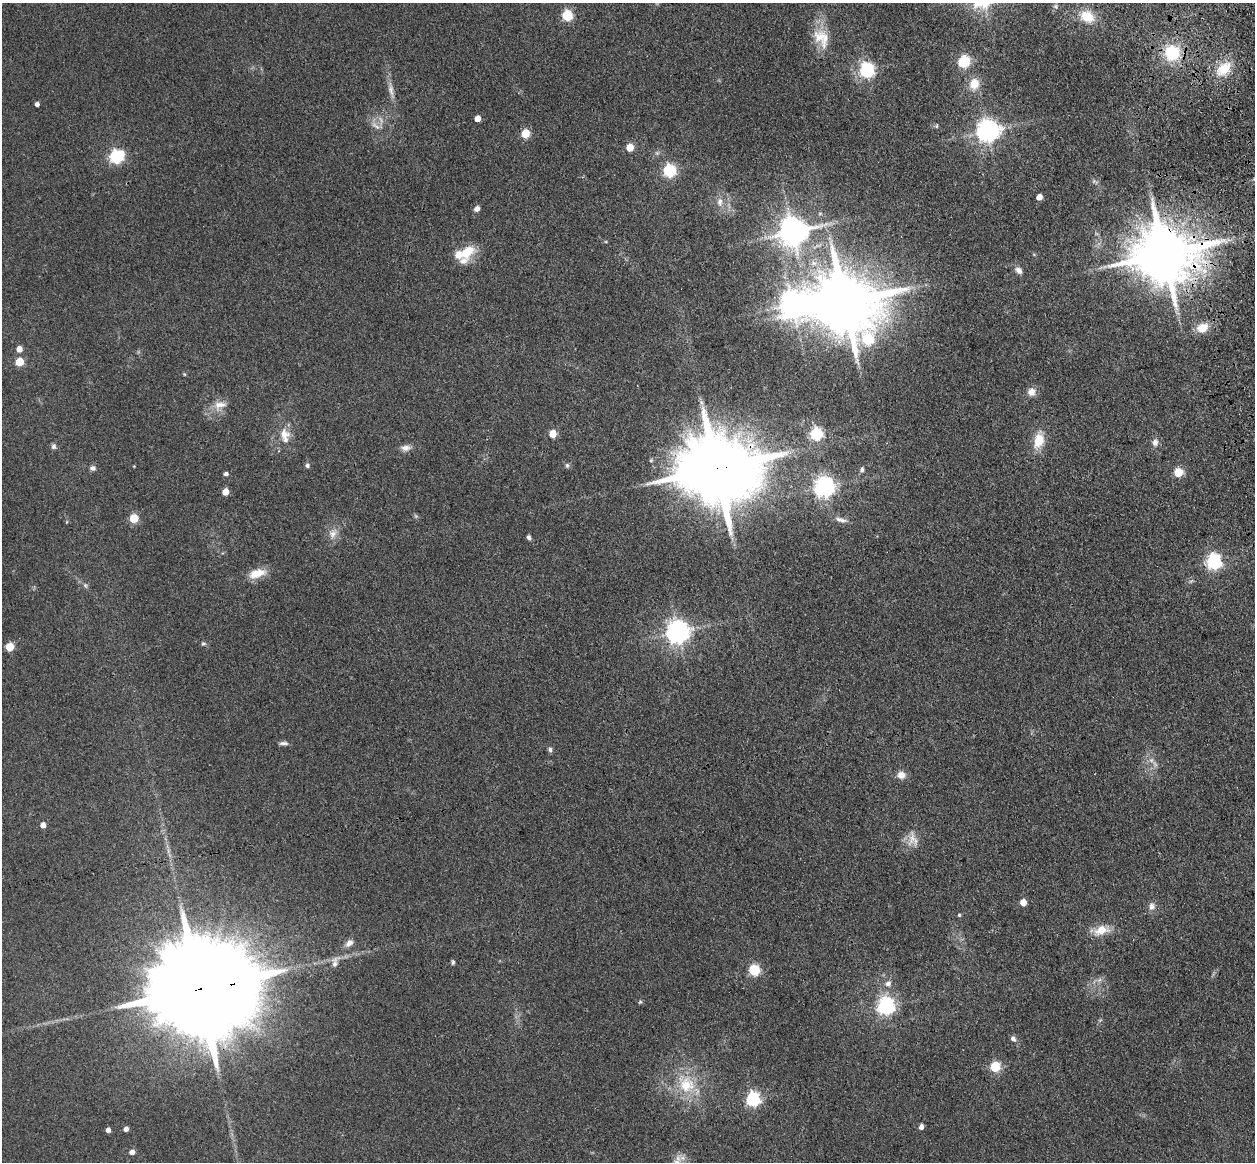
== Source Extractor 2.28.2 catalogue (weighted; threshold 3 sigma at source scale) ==
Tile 10 of 4 x 4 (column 2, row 3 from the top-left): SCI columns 1369-2621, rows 1445-2604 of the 5242 x 5094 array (HDU 1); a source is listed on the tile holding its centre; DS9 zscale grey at full resolution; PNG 1257 x 1164 px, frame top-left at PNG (2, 3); no overlay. Shown black and unused: <1% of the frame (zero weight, under 3 of 4 exposures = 6% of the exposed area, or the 3 px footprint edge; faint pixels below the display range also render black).
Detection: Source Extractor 2.28.2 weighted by HDU 2 'WHT'; one run over the whole footprint, this tile lists its part. Background 0.0963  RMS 0.0067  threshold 0.0302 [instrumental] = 3 sigma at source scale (4.5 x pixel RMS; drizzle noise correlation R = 1.50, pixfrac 1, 0.05/0.05 arcsec/px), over >= 5 px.
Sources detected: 95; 2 too faint to see at this stretch — not listed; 3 inside a brighter listed object's ellipse — not listed separately; the other 90 listed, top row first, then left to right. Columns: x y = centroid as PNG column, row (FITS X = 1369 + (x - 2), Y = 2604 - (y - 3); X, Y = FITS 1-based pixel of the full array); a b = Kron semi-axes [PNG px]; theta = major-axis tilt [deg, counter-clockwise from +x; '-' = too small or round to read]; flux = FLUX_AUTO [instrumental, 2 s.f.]
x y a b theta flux
1056 6 7 6 - 1.4
567 16 6 5 - 61
1087 16 17 13 -23 15
819 37 23 19 90 17
1172 53 21 20 - 30
963 62 6 5 - 74
1224 69 21 13 38 18
867 70 7 6 - 140
974 84 15 12 75 9.7
391 89 19 7 -80 5.1
37 104 4 4 - 2.6
477 119 5 4 - 7.4
375 126 16 6 -37 4.3
936 126 5 5 - 0.98
988 131 8 7 - 560
525 134 5 5 - 24
630 148 5 5 - 16
116 157 7 6 - 130
669 171 6 6 - 110
1039 197 5 4 - 6.6
720 202 12 7 -89 4.3
477 209 6 5 - 3.5
793 232 9 9 - 1100
467 252 20 14 39 16
1165 254 18 15 2 5400
1019 270 10 8 -40 3.2
844 303 18 15 4 6400
792 304 10 10 - 910
1202 328 15 11 21 10
868 340 24 17 36 74
19 349 6 5 - 5.8
19 362 5 5 - 21
184 374 5 4 - 0.71
1031 392 10 9 - 5.2
220 405 19 13 18 8.4
284 434 17 16 - 10
553 434 5 5 - 16
816 434 6 6 - 95
1039 440 19 11 76 14
1155 442 9 7 81 3.7
54 446 7 6 - 1.8
405 448 12 8 3 4.1
307 465 6 5 - 1.6
567 465 7 5 -76 1.4
134 466 3 3 - 0.44
93 468 8 7 - 2.2
716 469 22 18 5 9800
862 470 8 6 77 1.8
1178 473 5 5 - 29
226 474 5 4 - 2
824 487 7 7 - 430
225 492 5 4 - 9.7
134 518 5 5 - 30
842 520 12 7 -8 3.5
333 533 14 11 69 5.9
529 537 6 5 - 1.7
1214 561 7 6 - 190
257 573 22 10 15 11
1191 581 6 4 18 1
85 585 7 6 - 1.5
678 632 8 7 - 620
203 644 7 5 1 1.2
10 647 5 5 - 25
284 743 12 5 0 2.2
550 750 7 5 -87 1.6
1151 760 7 6 - 2.4
901 775 10 9 - 5.3
43 825 5 4 - 5
913 839 23 13 -78 8.1
1023 903 5 5 - 9.4
1152 906 10 8 87 3.5
959 915 4 4 - 0.95
1101 930 17 10 16 12
349 943 12 8 44 3.5
335 962 19 9 71 4.5
453 962 6 4 80 1.2
754 970 6 5 - 64
1099 980 8 5 44 2.1
888 983 8 7 - 3.1
198 989 41 21 9 30000
640 1002 6 4 44 0.85
886 1006 7 6 - 250
1013 1039 9 6 -45 2.3
995 1067 6 5 - 47
686 1084 30 23 -52 30
753 1099 7 6 - 130
921 1127 5 4 - 3.5
126 1129 4 4 - 3.2
108 1130 4 4 - 3.3
132 1152 5 5 - 4
Overlapping masked pixels (flux is a lower limit): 3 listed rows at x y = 1165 254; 716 469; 198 989